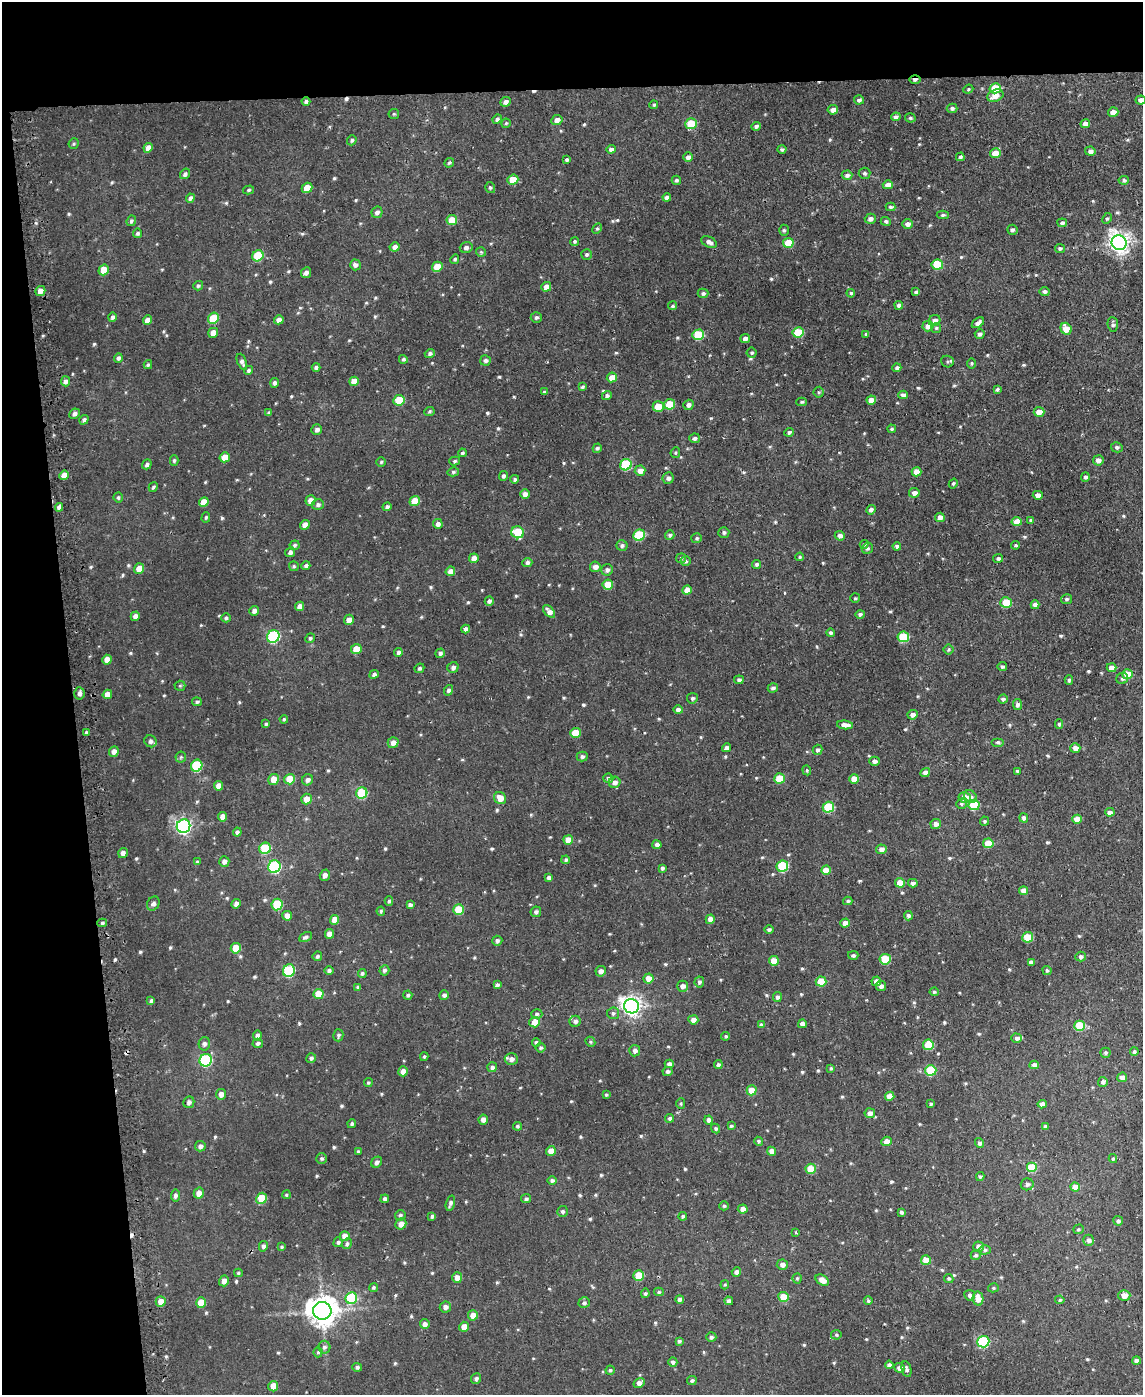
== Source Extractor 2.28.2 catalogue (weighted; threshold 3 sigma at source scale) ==
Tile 1 of 4 x 3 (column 1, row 1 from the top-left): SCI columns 1-1141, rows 2912-4304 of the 4589 x 4550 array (HDU 1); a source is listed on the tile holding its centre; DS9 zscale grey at full resolution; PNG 1145 x 1397 px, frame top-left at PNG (2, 2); each listed source drawn as its Kron ellipse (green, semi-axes under 4 px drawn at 4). Shown black and unused: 12% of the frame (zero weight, under 2 of 3 exposures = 2% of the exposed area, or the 3 px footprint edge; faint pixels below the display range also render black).
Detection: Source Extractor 2.28.2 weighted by HDU 2 'WHT'; one run over the whole footprint, this tile lists its part. Background 0.00839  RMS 0.005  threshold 0.0223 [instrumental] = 3 sigma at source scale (4.5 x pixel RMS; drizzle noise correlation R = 1.50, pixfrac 1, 0.05/0.05 arcsec/px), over >= 5 px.
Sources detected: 682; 4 cosmic-ray / hot-pixel residue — neither listed nor drawn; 1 inside a brighter listed object's ellipse — not listed separately; of the other 677, all 500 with FLUX_AUTO >= 0.678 (the completeness limit of this list) listed and drawn (177 fainter detections not listed), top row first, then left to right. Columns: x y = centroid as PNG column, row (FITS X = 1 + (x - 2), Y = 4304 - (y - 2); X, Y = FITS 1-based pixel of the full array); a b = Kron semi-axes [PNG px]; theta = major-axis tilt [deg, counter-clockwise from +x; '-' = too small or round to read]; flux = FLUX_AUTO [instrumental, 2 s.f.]
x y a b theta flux
915 80 6 4 1 1.8
995 88 6 5 - 14
968 89 5 4 - 0.74
995 96 8 6 23 4.3
859 100 5 4 - 1.2
1141 100 5 4 - 2.4
306 102 4 4 - 1.1
505 102 5 4 - 1.8
654 105 4 4 - 0.71
952 108 5 4 - 1.2
833 110 5 4 - 2.4
1113 112 5 4 - 2.9
394 114 5 5 - 0.72
896 117 5 4 - 1.5
910 118 5 4 - 0.88
497 119 5 4 - 1.2
557 120 6 5 - 2.6
506 123 5 4 - 0.74
691 124 6 5 - 15
1085 124 5 4 - 2.9
756 126 5 4 - 1.2
352 140 5 4 - 0.94
74 144 5 5 - 0.79
148 148 5 4 - 3.4
611 149 5 4 - 1.8
782 149 4 4 - 0.94
1090 151 5 4 - 1.9
995 153 5 5 - 6.1
688 157 5 4 - 1.9
960 157 4 4 - 1
567 159 3 3 - 0.82
449 163 5 4 - 0.82
865 173 6 5 - 1.1
185 174 5 4 - 1.2
847 175 5 4 - 1.6
513 180 5 5 - 8.1
676 180 4 4 - 0.95
1124 180 5 4 - 0.89
888 185 5 4 - 3.1
490 187 6 5 - 0.84
307 188 5 5 - 7.9
248 190 5 4 - 0.73
667 197 4 4 - 1.7
190 198 5 4 - 1.5
890 207 5 4 - 0.96
377 212 6 5 - 1.8
943 215 6 4 2 0.92
1107 218 6 4 61 0.71
870 219 5 5 - 1.9
452 220 5 5 - 8
131 221 5 4 - 0.97
886 221 5 4 - 1.1
1062 223 5 4 - 1.4
908 224 5 5 - 2.2
597 228 6 4 62 0.81
784 230 5 4 - 0.8
1012 230 5 5 - 1.1
137 233 5 4 - 1
575 241 4 4 - 0.84
709 242 8 5 -26 2
788 243 5 5 - 10
1119 243 7 7 - 300
395 247 5 4 - 2.1
466 248 6 5 - 1.6
1060 248 5 4 - 0.86
481 252 5 5 - 0.68
587 254 5 5 - 1
258 256 6 5 - 21
455 259 5 4 - 0.93
355 265 5 5 - 1.5
937 265 6 5 - 18
437 267 5 5 - 9.1
104 270 5 5 - 6.9
306 273 5 5 - 2
198 286 5 4 - 0.9
546 287 5 4 - 3.1
40 291 5 5 - 2.9
1045 291 5 4 - 1.2
916 292 4 3 - 0.95
703 293 5 4 - 1.1
851 293 4 4 - 0.76
899 305 4 4 - 1.5
672 306 4 4 - 0.88
112 317 5 4 - 1.3
536 317 5 5 - 1.1
213 318 6 5 - 11
148 320 5 4 - 3.7
279 320 5 4 - 2.3
935 320 6 5 - 2.2
978 323 7 4 36 2
1113 324 7 5 -85 1.3
928 326 5 5 - 3.7
936 328 5 5 - 0.72
1066 329 6 5 - 6.7
798 332 6 5 - 15
213 333 5 4 - 3.7
866 334 3 3 - 0.78
980 334 5 4 - 1.2
698 335 6 5 - 21
745 338 5 4 - 2.1
752 353 5 5 - 0.81
430 354 5 4 - 1.2
118 358 5 4 - 1.2
403 359 4 4 - 0.91
485 361 5 5 - 1.4
242 362 8 4 -68 1.7
947 362 6 5 - 0.99
971 363 5 5 - 0.74
148 365 4 4 - 0.83
316 367 4 4 - 1.1
897 368 4 4 - 1.4
248 370 4 4 - 0.98
612 377 5 4 - 4.4
65 381 5 4 - 1.6
354 381 5 4 - 4.7
275 383 5 4 - 1.4
582 387 4 3 - 0.81
997 389 4 3 - 0.96
544 392 3 3 - 0.75
819 392 5 5 - 0.74
903 395 4 4 - 2.3
607 396 5 4 - 1.3
399 400 6 5 - 13
871 400 4 4 - 3.3
802 402 5 4 - 0.75
670 404 5 5 - 14
688 405 5 5 - 1.4
658 406 5 5 - 8.2
429 411 5 4 - 0.72
1039 412 5 5 - 4.1
268 413 4 3 - 0.92
74 414 5 4 - 1.8
84 420 5 4 - 1.3
892 429 4 4 - 0.82
317 430 5 5 - 1.6
789 432 5 4 - 1.1
695 438 5 5 - 1.3
1117 447 6 5 - 1.2
597 448 5 4 - 0.95
462 453 4 3 - 0.75
675 453 5 5 - 0.69
225 457 5 5 - 5
174 460 5 4 - 0.82
1098 460 5 5 - 2.6
455 461 5 4 - 0.74
381 462 4 4 - 0.71
147 464 5 4 - 1.2
626 465 6 5 - 28
640 471 5 5 - 4
453 472 5 4 - 0.84
917 472 5 4 - 4.9
64 475 5 4 - 4.9
503 476 5 4 - 1.1
1085 477 5 4 - 1.2
668 478 6 5 - 1.6
515 479 4 4 - 0.9
953 483 5 4 - 0.81
153 487 5 4 - 0.95
914 493 5 5 - 2.2
525 494 5 4 - 2.1
1038 495 5 4 - 2.8
118 497 5 4 - 0.74
310 500 5 5 - 3.4
415 501 5 5 - 8.1
204 502 5 4 - 5.4
318 505 6 5 - 1.4
59 507 4 4 - 2.3
387 507 4 4 - 1.3
871 510 5 4 - 1.6
206 517 5 4 - 0.7
940 517 5 4 - 3
1031 520 3 3 - 0.73
1017 521 5 4 - 5.5
438 524 5 4 - 1.9
305 525 5 4 - 3
518 532 6 6 - 20
724 532 5 5 - 1.1
639 535 6 5 - 25
670 535 5 4 - 1
840 536 5 4 - 1.8
697 538 5 5 - 0.76
864 544 4 4 - 0.71
295 545 5 5 - 0.89
622 545 5 5 - 1.3
1016 545 4 3 - 0.74
897 546 4 4 - 1.2
867 548 6 5 - 1.1
290 552 5 4 - 1.5
800 557 4 4 - 0.74
474 558 5 4 - 3.1
681 558 5 5 - 0.8
998 558 5 4 - 1.1
686 561 5 5 - 0.97
527 562 5 4 - 1.3
756 564 4 4 - 1
294 566 5 5 - 0.73
306 566 4 4 - 1.2
595 567 5 5 - 2.7
139 568 5 5 - 4.6
607 570 6 5 - 1.6
450 571 5 4 - 3
608 585 5 5 - 9.4
687 590 5 4 - 4
855 598 5 4 - 0.7
1066 599 5 5 - 1.1
489 601 4 4 - 1.4
1006 603 5 5 - 12
1035 605 4 4 - 2.1
299 606 5 4 - 2.9
254 611 5 4 - 1.8
549 611 8 4 -48 2.7
860 614 4 4 - 1.2
135 616 5 4 - 2.2
226 618 5 4 - 0.85
349 620 5 5 - 3.2
466 629 4 4 - 2
831 633 4 4 - 1
273 636 6 6 - 52
903 637 6 5 - 24
310 638 5 4 - 0.87
356 649 5 5 - 6.8
949 650 5 5 - 0.8
398 652 4 4 - 1.2
440 653 5 4 - 1.3
107 660 5 4 - 3.6
1002 666 4 4 - 0.97
453 667 6 5 - 1.7
419 668 5 4 - 1
1112 668 5 4 - 3.7
374 674 5 4 - 1.4
1127 674 5 5 - 11
1122 678 6 5 - 1.1
739 680 5 4 - 1.2
1069 680 4 4 - 0.83
180 686 5 5 - 0.71
773 688 5 4 - 1.2
448 690 5 4 - 1.1
79 693 6 5 - 1.8
107 694 5 4 - 3.2
692 698 5 5 - 1.2
1003 699 5 4 - 1.2
197 702 5 4 - 0.89
1017 705 5 4 - 1.6
678 710 5 4 - 1.6
913 715 5 4 - 2.4
284 719 4 4 - 0.68
266 724 4 4 - 0.75
1059 724 5 4 - 0.73
845 725 8 4 -5 3.8
86 733 3 3 - 0.8
575 733 5 5 - 11
151 741 6 5 - 1.6
998 742 6 4 0 0.92
393 743 5 5 - 2.8
726 748 4 4 - 1.8
1075 748 5 5 - 3.1
818 750 5 4 - 1.2
114 751 5 4 - 2.1
582 756 5 5 - 1.2
181 757 5 5 - 0.86
874 761 5 4 - 1.6
197 766 6 5 - 32
807 770 5 4 - 0.72
1017 771 3 3 - 0.78
925 773 5 4 - 2.1
608 778 5 5 - 1.2
779 778 5 5 - 9.9
274 779 5 5 - 5.4
290 779 5 5 - 10
854 779 5 4 - 5.3
307 780 6 5 - 1.8
615 782 6 5 - 2.1
218 786 5 4 - 3.3
362 793 6 5 - 25
971 797 7 5 -50 1.6
500 798 6 5 - 5.1
965 798 6 5 - 6.9
306 799 5 5 - 4.5
961 804 5 5 - 0.86
974 805 5 5 - 21
828 807 6 5 - 27
1110 812 5 4 - 2.1
222 817 5 4 - 3.5
1024 818 5 4 - 1.4
1077 819 5 4 - 6.1
985 821 4 4 - 0.89
936 824 5 5 - 2.3
184 826 7 6 - 140
237 832 4 4 - 1.1
568 840 5 4 - 5.3
988 843 5 5 - 8.2
657 845 4 4 - 1.7
265 848 6 5 - 24
881 849 5 5 - 2.4
123 853 5 4 - 2.1
566 860 4 4 - 0.89
224 861 5 5 - 2.1
197 862 4 3 - 0.73
782 866 6 5 - 31
274 867 6 6 - 55
662 868 4 3 - 1
826 870 5 4 - 5.2
325 875 5 5 - 2.3
549 878 4 4 - 1.7
900 883 5 4 - 6.5
913 883 5 4 - 1.3
1023 891 4 4 - 3
389 901 5 4 - 0.82
848 901 5 4 - 0.93
153 903 7 6 - 1.6
236 904 5 4 - 2.2
277 904 6 5 - 22
410 905 4 4 - 1.5
458 910 5 5 - 11
381 911 4 4 - 0.94
536 912 5 5 - 1.3
287 916 5 5 - 2.9
908 916 4 4 - 1.4
710 919 5 4 - 3.2
334 920 5 4 - 4.2
102 923 5 4 - 0.94
845 923 5 4 - 2.9
769 929 4 4 - 1
329 934 5 4 - 3
306 937 7 4 26 1.2
1028 937 5 5 - 13
497 941 5 5 - 1.3
236 948 5 5 - 8
853 955 5 4 - 1
317 956 5 4 - 1
1081 957 5 5 - 1.4
885 959 5 5 - 18
774 961 5 5 - 4.8
1031 962 4 4 - 2
329 970 4 4 - 1.2
384 970 5 5 - 1.2
1047 970 5 4 - 0.89
289 971 6 6 - 34
601 971 5 5 - 2.4
362 973 4 4 - 0.98
649 978 5 5 - 4.6
821 981 5 5 - 11
876 981 5 4 - 3.1
699 982 5 5 - 1.1
497 985 4 3 - 1.2
683 986 5 5 - 2.4
881 986 5 5 - 1.8
358 987 4 4 - 0.85
934 992 4 4 - 0.82
318 994 5 5 - 8.2
408 995 4 4 - 0.93
444 995 5 5 - 1.5
777 997 5 4 - 1.3
151 1001 4 3 - 1.1
631 1006 7 7 - 270
613 1013 6 6 - 1.3
537 1014 6 4 -2 1
693 1020 5 4 - 2.8
575 1021 5 5 - 1.8
535 1022 5 5 - 5.8
802 1024 4 4 - 2.1
761 1025 4 4 - 1.1
1080 1026 5 5 - 18
257 1035 5 4 - 1.6
338 1035 6 5 - 1
726 1036 4 3 - 0.75
1017 1038 5 4 - 1.4
536 1042 4 4 - 0.97
590 1042 5 4 - 0.76
258 1043 5 4 - 1.2
204 1044 7 5 78 1.8
928 1045 5 5 - 15
541 1048 5 4 - 0.88
635 1051 5 5 - 1.8
1134 1052 4 4 - 1.1
1105 1053 5 5 - 1.1
424 1057 4 3 - 0.69
311 1058 5 5 - 1
511 1059 7 6 - 2.4
206 1060 6 6 - 44
669 1064 4 4 - 1.9
718 1065 4 4 - 1.1
1034 1065 4 4 - 2.3
492 1067 5 4 - 1.5
831 1068 4 4 - 0.78
931 1070 5 5 - 21
403 1071 5 4 - 3
668 1071 5 4 - 1.1
1122 1077 5 5 - 2.7
1103 1082 5 5 - 1.4
368 1083 4 4 - 0.76
752 1090 5 5 - 8.2
221 1094 5 5 - 2.8
606 1095 4 3 - 0.71
890 1096 5 4 - 4.6
189 1102 6 5 - 1.6
681 1103 5 4 - 0.74
931 1104 4 3 - 0.91
1042 1104 4 4 - 2.6
870 1113 5 5 - 2.6
670 1118 4 4 - 1.1
483 1119 5 4 - 2.2
709 1120 4 4 - 2
352 1124 4 4 - 1.1
517 1126 4 4 - 0.86
731 1126 4 4 - 0.88
1045 1126 4 4 - 1.1
715 1128 5 4 - 0.89
759 1141 4 4 - 0.85
886 1141 5 5 - 3.8
979 1143 5 4 - 1.3
200 1146 5 5 - 1.8
551 1151 5 5 - 4
772 1151 4 4 - 3.1
358 1152 3 3 - 0.87
322 1158 5 5 - 0.81
1113 1158 4 4 - 0.79
377 1162 6 5 - 1.7
1032 1168 5 5 - 14
811 1169 5 5 - 10
980 1177 4 4 - 0.79
552 1180 4 4 - 1.1
1027 1184 6 6 - 1.4
1075 1187 5 4 - 4.6
199 1193 5 5 - 3.5
286 1195 4 4 - 0.75
175 1196 6 4 81 1.6
262 1198 5 5 - 14
385 1199 4 4 - 1.3
526 1199 5 4 - 1
450 1203 8 4 74 1.7
724 1206 5 4 - 0.86
743 1209 5 4 - 2.8
562 1211 5 5 - 1.1
901 1212 4 3 - 1.1
400 1215 5 5 - 1.1
432 1216 4 3 - 0.95
683 1216 4 4 - 0.98
1118 1221 5 4 - 1.2
401 1224 6 5 - 3.2
1078 1229 5 4 - 0.76
796 1232 3 3 - 0.99
345 1236 5 5 - 4.2
1089 1240 5 5 - 2
338 1242 5 4 - 1
347 1244 5 4 - 1.1
263 1246 5 4 - 1.3
282 1247 4 4 - 0.74
979 1247 5 5 - 2.6
985 1250 6 4 1 0.99
976 1255 5 4 - 1
926 1260 5 4 - 5.7
782 1265 5 5 - 2.5
736 1272 5 4 - 2.1
238 1273 4 3 - 0.71
639 1276 5 5 - 13
457 1278 5 5 - 3.2
797 1278 5 4 - 0.79
949 1279 5 4 - 0.88
822 1280 7 5 -33 4.2
224 1281 5 5 - 2.7
725 1285 5 4 - 0.7
373 1288 4 4 - 0.83
993 1288 5 4 - 0.74
659 1292 5 4 - 0.85
645 1293 5 4 - 0.84
970 1295 5 5 - 1.3
1124 1295 6 5 - 3.9
783 1297 5 5 - 8.8
351 1298 6 5 - 26
680 1299 4 4 - 1.5
978 1299 7 5 -79 4.4
1060 1300 4 4 - 0.88
161 1301 5 5 - 4.5
729 1301 4 4 - 1.6
868 1301 4 4 - 0.97
201 1303 5 5 - 8.5
584 1303 5 5 - 1.1
445 1307 6 5 - 2.1
322 1311 9 9 - 750
473 1315 5 5 - 3.9
425 1324 5 5 - 2.1
464 1327 5 5 - 4
836 1335 5 5 - 0.85
711 1337 5 5 - 1.2
679 1341 4 3 - 0.88
983 1342 6 6 - 45
324 1347 6 6 - 1.3
318 1352 5 4 - 0.85
1136 1361 4 4 - 1.9
673 1362 5 4 - 1.3
889 1365 4 4 - 1.4
357 1367 5 4 - 1.1
900 1368 5 5 - 2.6
906 1369 8 5 -77 1.4
610 1370 4 4 - 0.93
476 1379 5 5 - 1.3
692 1381 5 4 - 1.2
639 1383 6 4 33 2.4
273 1386 5 5 - 5.4
Overlapping masked pixels (flux is a lower limit): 1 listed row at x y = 915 80
Isophote crosses this tile's border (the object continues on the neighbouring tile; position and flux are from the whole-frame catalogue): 1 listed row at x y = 1141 100